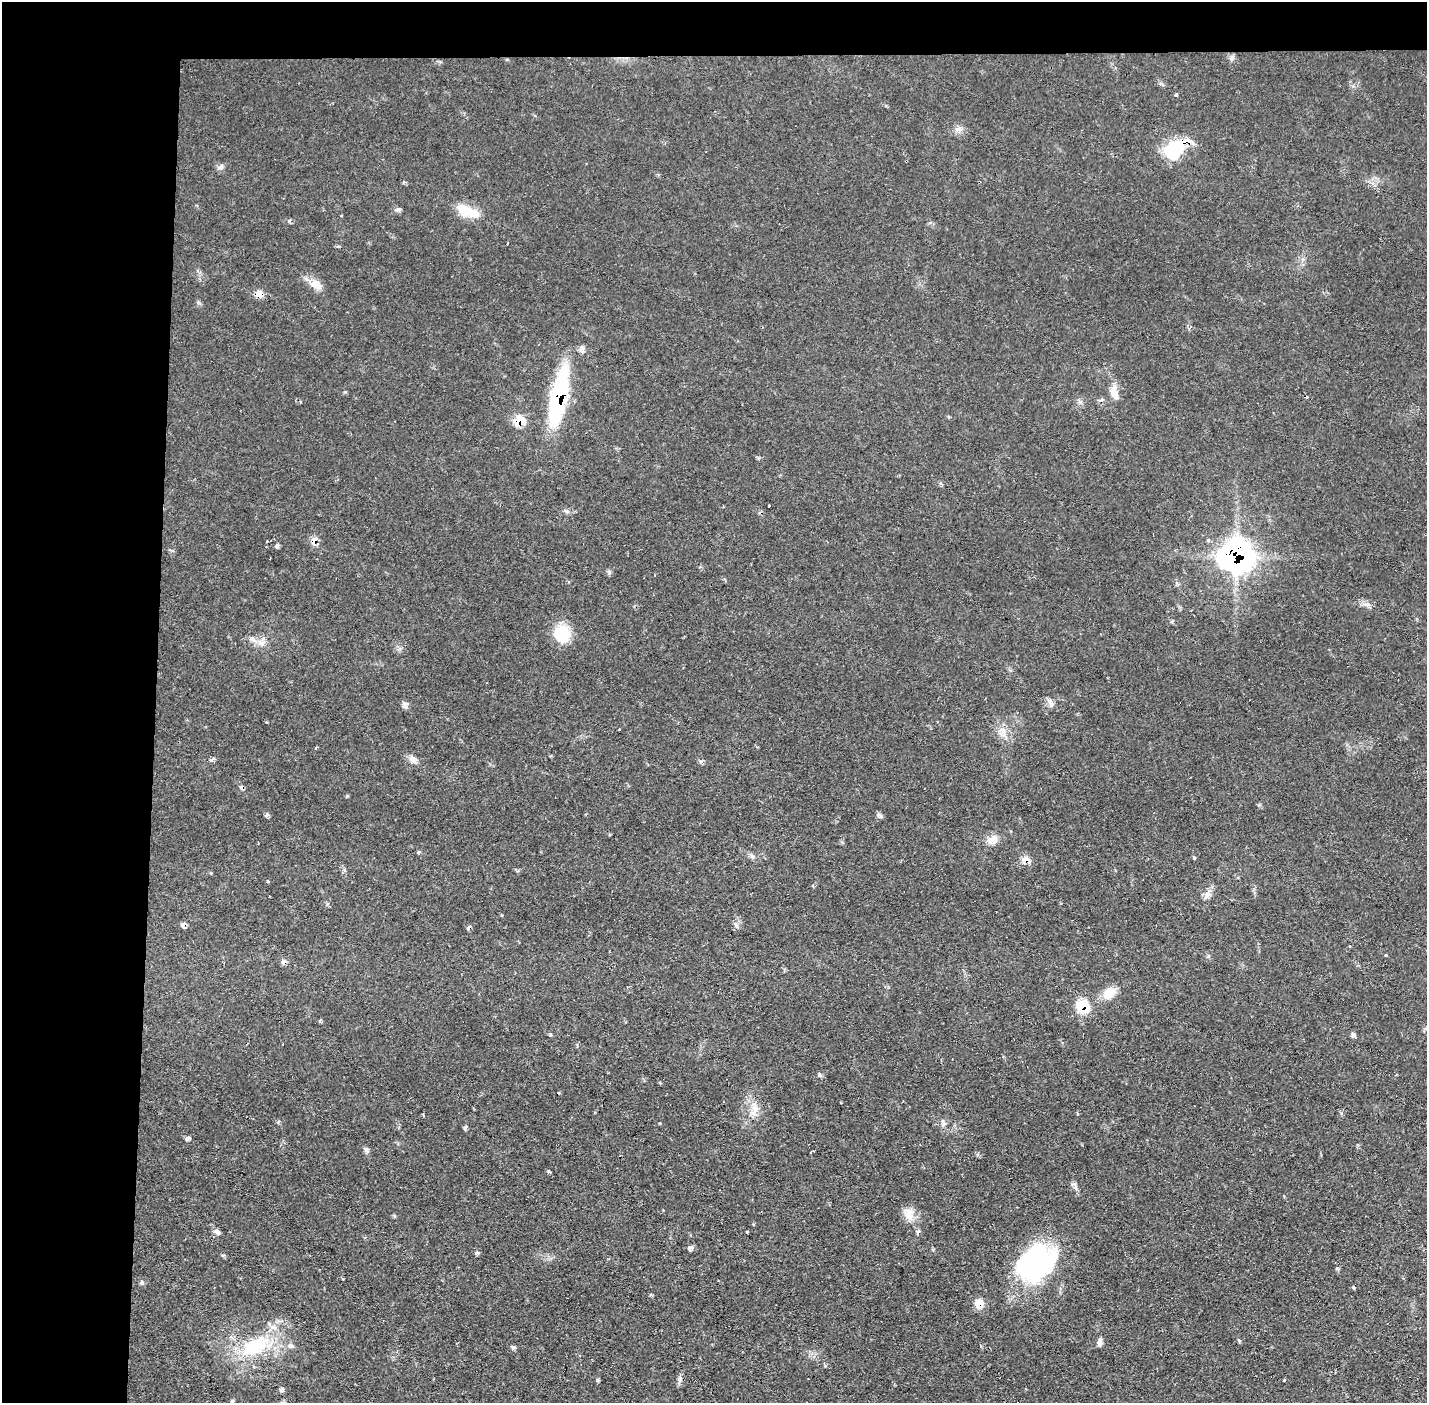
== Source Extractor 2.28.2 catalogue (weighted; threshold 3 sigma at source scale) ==
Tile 1 of 3 x 3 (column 1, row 1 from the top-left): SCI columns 1-1425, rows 2852-4252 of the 4275 x 4309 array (HDU 1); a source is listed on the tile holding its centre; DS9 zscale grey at full resolution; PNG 1429 x 1405 px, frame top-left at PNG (2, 2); no overlay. Shown black and unused: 14% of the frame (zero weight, under 2 of 3 exposures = <1% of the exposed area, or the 3 px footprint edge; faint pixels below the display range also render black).
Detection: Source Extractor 2.28.2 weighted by HDU 2 'WHT'; one run over the whole footprint, this tile lists its part. Background 0.0702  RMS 0.0062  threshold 0.0277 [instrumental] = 3 sigma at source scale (4.5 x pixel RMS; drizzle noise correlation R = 1.50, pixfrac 1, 0.05/0.05 arcsec/px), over >= 5 px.
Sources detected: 87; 5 inside a brighter object's white glare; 9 cosmic-ray / hot-pixel residue — not listed; the other 73 listed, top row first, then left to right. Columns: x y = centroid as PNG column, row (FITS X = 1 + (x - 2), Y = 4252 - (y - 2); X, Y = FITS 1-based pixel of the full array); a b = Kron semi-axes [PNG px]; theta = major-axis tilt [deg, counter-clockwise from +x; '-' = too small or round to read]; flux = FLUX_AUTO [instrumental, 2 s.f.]
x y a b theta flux
1176 95 3 3 - 2.2
958 129 11 5 -12 2.5
1175 151 21 19 -80 29
221 167 8 7 - 1.9
399 209 7 4 16 1.5
463 209 23 14 -37 12
316 284 17 11 -35 7.3
259 294 7 6 - 7.6
582 348 7 6 - 2
1114 393 19 8 -75 7.4
559 396 57 14 78 81
519 421 10 8 45 13
314 540 9 6 62 5.2
267 541 2 2 - 0.45
277 546 7 5 51 1.2
1237 555 19 17 14 250
270 558 3 2 - 0.6
609 572 7 4 -72 1.1
1367 604 11 5 -6 2.4
562 633 18 17 - 21
261 643 13 7 -15 4.2
1051 703 13 5 -59 2.3
405 704 10 7 61 1.9
266 722 3 3 - 0.59
619 730 3 3 - 1.4
1003 731 8 7 - 3.2
315 748 3 3 - 2.2
413 759 13 7 -51 3.2
211 760 6 4 1 1.2
347 796 5 3 - 0.68
266 815 7 3 36 1
992 840 16 11 14 5.9
418 852 4 4 - 1.4
752 856 9 5 -63 1.6
1194 857 3 3 - 3.9
1025 860 13 8 32 4
268 881 3 3 - 0.84
1207 895 15 6 70 3.6
183 925 7 6 - 2.3
1350 946 4 2 - 0.5
1386 955 3 3 - 1.2
1109 993 19 13 47 8.3
1083 1006 16 16 - 15
1353 1035 7 6 - 1.4
820 1075 6 4 -88 0.92
558 1093 4 3 - 0.55
840 1103 2 2 - 0.58
755 1107 17 9 -73 6.5
423 1115 4 3 - 0.62
660 1123 3 3 - 0.88
943 1123 9 6 -58 2.1
465 1128 6 4 63 1.2
187 1138 8 4 24 1.5
366 1150 10 5 -64 1.6
549 1171 4 4 - 0.75
1075 1186 15 6 -59 2.2
909 1214 18 11 83 6.9
217 1232 9 6 -42 2
747 1232 3 3 - 1.1
918 1232 7 4 43 1.1
690 1248 7 5 57 1.8
477 1253 6 5 - 1.1
1044 1266 63 24 41 59
1353 1287 3 3 - 2.2
979 1303 12 11 - 6
1100 1342 10 5 87 2.5
255 1346 44 24 30 44
291 1346 9 6 -18 2
513 1347 8 4 26 1.2
680 1379 11 5 78 2
1284 1380 3 2 - 1.1
281 1390 6 5 - 1.7
232 1401 4 4 - 0.89
Overlapping masked pixels (flux is a lower limit): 10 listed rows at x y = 1175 151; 259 294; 559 396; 519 421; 314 540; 1237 555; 1025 860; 183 925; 1083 1006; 979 1303
Unlisted compact peaks at least as high as the median listed source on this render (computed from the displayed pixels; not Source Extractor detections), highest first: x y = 289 221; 142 1283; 701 761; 881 816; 345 392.